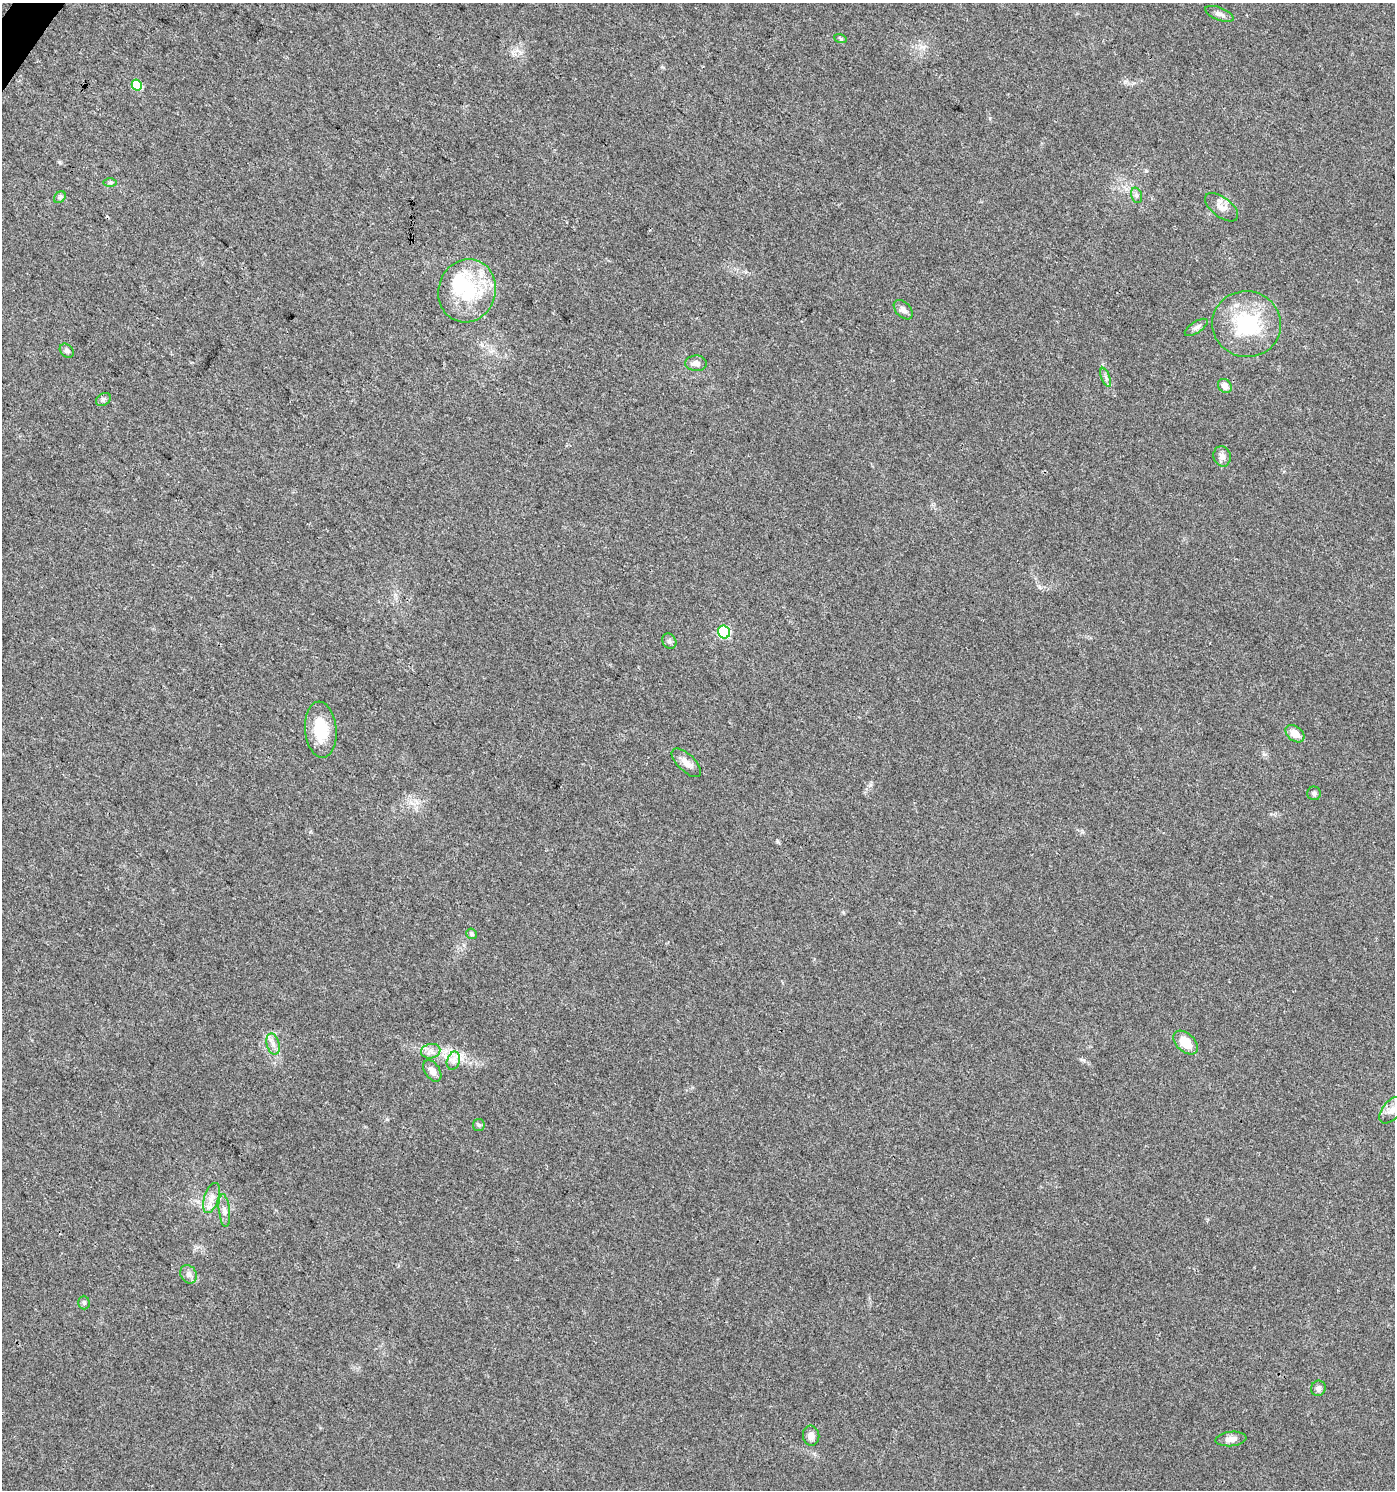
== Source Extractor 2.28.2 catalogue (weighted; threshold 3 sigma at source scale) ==
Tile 11 of 4 x 4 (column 3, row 3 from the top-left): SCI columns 2964-4356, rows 1492-2979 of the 5997 x 5955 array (HDU 1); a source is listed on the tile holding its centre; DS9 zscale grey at full resolution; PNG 1397 x 1492 px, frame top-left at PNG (2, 3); each listed source drawn as its Kron ellipse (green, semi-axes under 4 px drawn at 4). Shown black and unused: <1% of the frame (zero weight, under 3 of 4 exposures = <1% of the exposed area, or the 3 px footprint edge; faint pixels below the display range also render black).
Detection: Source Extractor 2.28.2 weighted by HDU 2 'WHT'; one run over the whole footprint, this tile lists its part. Background 0.0437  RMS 0.0042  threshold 0.0188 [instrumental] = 3 sigma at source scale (4.5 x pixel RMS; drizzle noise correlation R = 1.50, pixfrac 1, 0.0396/0.0396 arcsec/px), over >= 5 px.
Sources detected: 39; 1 inside a brighter object's white glare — neither listed nor drawn; the other 38 listed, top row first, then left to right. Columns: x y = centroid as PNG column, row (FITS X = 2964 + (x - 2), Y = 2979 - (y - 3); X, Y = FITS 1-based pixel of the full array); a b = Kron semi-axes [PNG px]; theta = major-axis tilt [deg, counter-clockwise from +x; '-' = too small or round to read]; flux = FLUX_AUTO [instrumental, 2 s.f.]
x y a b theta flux
1219 14 15 6 -21 1.8
840 38 6 4 -20 0.57
137 85 5 5 - 12
110 183 7 4 0 0.78
1136 195 8 5 -73 1.2
60 197 6 5 - 0.81
1222 207 19 10 -37 3.9
467 291 32 28 72 24
903 310 11 7 -46 2
1247 324 34 33 - 32
1196 327 13 5 33 1.5
67 351 8 6 -46 1.2
696 363 11 7 -2 2.4
1106 377 10 3 -69 1
1225 386 8 6 -46 2.8
103 399 8 5 34 0.92
1222 456 10 8 -74 2.1
724 632 6 6 - 35
669 641 8 6 -62 1.1
321 730 28 15 -85 14
1295 734 11 7 -37 4.5
686 763 19 8 -44 3.4
1314 793 7 7 - 1
472 934 5 5 - 0.83
1186 1043 14 9 -44 7.5
273 1044 10 6 -74 2.1
431 1051 10 7 13 2.2
453 1061 9 6 74 2
432 1071 12 7 -56 2.8
1392 1110 16 9 48 3.6
479 1125 6 6 - 0.74
211 1198 16 7 72 3.3
224 1211 16 5 -84 2.1
189 1274 9 7 -59 1.8
84 1303 7 5 -88 0.78
1318 1388 8 7 - 1.7
811 1436 10 8 -83 2.3
1231 1439 15 7 5 2.6
Isophote crosses this tile's border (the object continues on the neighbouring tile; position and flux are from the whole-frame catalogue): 1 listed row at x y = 1392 1110
Unlisted compact peaks at least as high as the median listed source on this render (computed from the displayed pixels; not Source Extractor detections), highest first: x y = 59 162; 870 785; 1264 754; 387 1119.